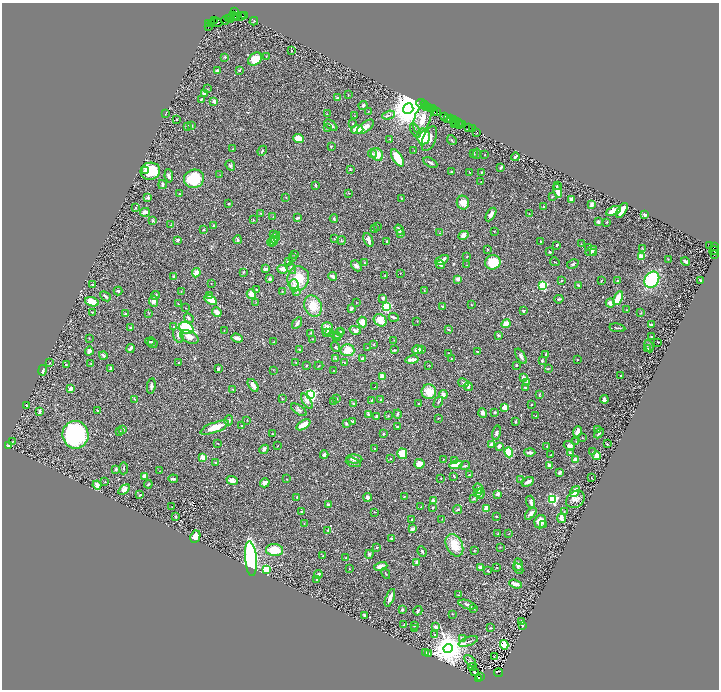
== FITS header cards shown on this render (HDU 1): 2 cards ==
NAXIS1  =                 1433
NAXIS2  =                 1375

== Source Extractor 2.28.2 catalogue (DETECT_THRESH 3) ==
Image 1433 x 1375 px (HDU 1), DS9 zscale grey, zoomed out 1/2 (1 PNG px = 2 x 2 image px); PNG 721 x 692 px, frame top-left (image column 1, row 1374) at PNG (2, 3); each listed source drawn as its Kron ellipse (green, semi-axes under 4 px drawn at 4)
Background 0.669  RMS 0.03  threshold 0.0894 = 3 sigma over >= 5 px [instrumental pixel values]
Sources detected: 582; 43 cannot appear on this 1/2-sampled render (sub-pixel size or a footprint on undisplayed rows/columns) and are neither listed nor drawn; of the other 539, the 500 brightest by FLUX_AUTO listed and drawn (39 fainter detections omitted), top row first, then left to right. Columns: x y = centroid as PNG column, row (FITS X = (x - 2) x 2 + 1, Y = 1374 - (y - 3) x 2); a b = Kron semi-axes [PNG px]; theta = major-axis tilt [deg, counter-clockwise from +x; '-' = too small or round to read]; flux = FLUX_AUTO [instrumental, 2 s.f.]
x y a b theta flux
234 11 4 2 - 140
234 15 3 2 - 1600
241 16 4 1 - 72
244 16 2 1 - 56
235 17 3 1 - 580
237 17 3 3 - 310
230 18 5 3 - 420
228 19 4 2 - 180
214 20 3 2 - 700
225 21 4 1 - 94
254 21 4 2 - 3.7
216 23 6 2 -4 600
209 24 3 1 - 46
212 24 2 1 - 520
209 26 3 1 - 28
292 51 2 2 - 7.7
266 56 3 2 - 2.6
225 57 4 3 - 5.6
255 59 8 5 40 95
217 70 3 3 - 11
239 70 4 3 - 5.6
207 89 2 2 - 2.5
205 94 4 3 - 22
348 94 3 2 - 2.3
337 97 4 3 - 5.5
201 99 3 2 - 6
214 101 4 4 - 19
422 104 6 2 -21 190
363 105 4 4 - 7.7
425 105 2 1 - 67
426 106 2 1 - 38
429 107 2 1 - 55
430 108 2 1 - 90
408 109 5 5 - 16000
432 109 3 1 - 100
437 111 3 1 - 93
368 112 3 2 - 2.2
434 112 2 1 - 100
166 113 3 2 - 3
327 114 2 2 - 2.6
388 115 6 4 19 11
355 116 2 2 - 2.3
445 117 3 2 - 200
447 118 4 2 - 300
451 118 3 2 - 270
177 119 2 2 - 3.3
422 119 15 8 72 86
454 120 3 1 - 200
455 122 3 1 - 130
458 122 3 2 - 85
353 123 2 2 - 9.9
454 123 3 1 - 160
462 124 3 1 - 99
192 125 3 2 - 3.1
331 125 7 3 -38 19
460 125 3 1 - 160
188 126 3 2 - 2.9
365 127 10 4 39 48
468 127 3 1 - 100
327 128 2 2 - 5.5
473 129 3 1 - 150
357 130 6 3 4 82
415 131 8 3 -59 12
477 132 2 1 - 59
423 136 8 6 -79 150
299 139 5 4 - 64
390 139 4 2 - 4.4
429 139 13 6 68 45
452 140 5 3 - 7.4
331 146 2 2 - 6.3
233 149 2 1 - 2.2
262 151 5 2 - 5.6
414 151 2 1 - 3.2
373 154 4 3 - 7
377 154 7 5 -52 67
473 154 4 3 - 7.4
477 154 5 2 - 4.1
485 155 2 2 - 2.9
515 157 4 2 - 15
397 158 9 4 -59 120
430 163 7 3 -29 12
230 165 5 4 - 13
501 167 3 2 - 16
350 169 2 2 - 3.4
146 170 2 2 - 40
150 171 10 8 11 240
451 171 3 2 - 3.1
469 172 2 2 - 4.1
481 172 3 2 - 3.6
220 175 3 2 - 2.9
169 176 7 4 -84 17
194 179 10 9 - 230
481 182 2 1 - 2.8
162 185 4 2 - 12
316 185 2 2 - 13
558 185 2 1 - 5.8
558 191 7 3 -78 54
349 193 3 2 - 3.1
180 194 2 2 - 3.7
552 196 4 2 - 3.8
148 197 4 4 - 10
286 197 3 2 - 2.8
401 198 2 1 - 2.1
571 199 3 3 - 25
463 203 7 6 - 58
229 204 3 2 - 6
591 205 4 2 - 23
544 207 3 2 - 8.4
135 208 3 2 - 3.8
622 210 8 3 57 73
613 211 8 3 23 80
145 212 5 3 - 31
261 213 3 2 - 6.4
491 214 7 4 58 22
529 214 2 2 - 2.4
645 215 4 3 - 23
273 216 2 2 - 2.3
298 218 3 2 - 9.4
334 219 4 3 - 7.4
253 220 2 2 - 4.4
153 221 4 3 - 4.8
598 222 4 4 - 11
606 222 3 2 - 2.7
171 225 3 2 - 6.2
213 226 4 3 - 4.8
377 226 3 2 - 5.2
374 228 3 3 - 4.3
203 230 2 2 - 7.7
399 230 6 3 -57 17
494 231 3 2 - 2.5
400 233 2 2 - 11
439 233 4 3 - 6
274 235 3 3 - 6.2
463 235 5 4 - 28
275 238 6 3 63 21
335 239 4 3 - 3.9
178 240 3 3 - 10
238 240 4 3 - 13
341 240 4 3 - 7
368 240 7 4 -67 26
274 241 5 3 - 11
387 241 3 2 - 7.8
271 242 4 3 - 17
541 242 3 2 - 5.3
581 244 2 2 - 2.4
557 245 2 2 - 6.2
710 245 2 1 - 110
588 247 3 2 - 4.3
714 247 2 1 - 32
488 249 3 2 - 3.4
643 249 4 2 - 4.1
591 251 6 4 34 24
714 251 4 3 - 1200
550 252 3 3 - 5.9
594 252 3 2 - 2.6
294 254 2 2 - 2.3
714 255 3 2 - 140
467 257 3 3 - 3.5
641 257 2 2 - 170
293 258 3 3 - 3.4
668 259 3 2 - 2.4
442 260 7 3 26 36
288 261 3 3 - 7.9
686 261 4 2 - 13
493 262 8 7 - 170
555 262 5 2 - 3.4
364 263 4 3 - 5.2
573 264 6 3 29 7.8
441 265 4 2 - 7.1
467 265 2 2 - 2.5
356 266 6 4 -46 15
291 268 6 2 -58 6.7
266 269 3 2 - 17
283 269 5 3 - 38
243 272 4 2 - 4.9
196 273 5 4 - 35
400 273 2 2 - 3.5
385 276 3 2 - 3.6
174 277 3 2 - 12
333 277 4 2 - 28
298 278 12 11 - 130
270 279 3 3 - 13
458 279 4 3 - 22
602 280 3 2 - 3
618 280 2 2 - 5
652 280 8 7 - 380
701 280 3 2 - 9
561 281 3 3 - 4.2
211 283 2 1 - 2.1
92 285 2 1 - 3.6
294 285 6 4 -73 24
578 285 3 2 - 6.6
543 286 3 3 - 640
257 290 3 2 - 9.3
118 291 4 3 - 9.9
181 291 3 3 - 3.6
282 291 2 2 - 4
424 291 3 2 - 2.8
297 292 4 3 - 7.1
251 294 5 4 - 42
209 295 3 3 - 8.8
105 296 6 3 -41 12
155 296 4 3 - 10
383 298 4 3 - 9.3
618 298 7 4 63 130
559 299 5 2 - 8.8
211 300 7 4 -32 71
154 301 5 4 - 34
92 302 7 4 -17 72
256 302 3 2 - 2.2
356 303 2 2 - 4.3
610 303 4 4 - 29
178 304 3 2 - 4.3
471 305 2 2 - 3.1
313 306 11 8 -66 94
386 306 3 3 - 400
442 307 3 2 - 9.5
186 308 2 2 - 2.1
351 309 3 2 - 19
627 310 3 2 - 3.2
523 311 4 3 - 8.6
92 312 3 2 - 3.8
217 312 5 3 - 41
125 313 4 3 - 7.6
149 313 3 2 - 2.8
641 313 3 2 - 2.9
394 317 5 2 - 17
189 318 5 4 - 11
380 320 7 5 -42 80
417 321 3 2 - 2.2
362 322 5 4 - 54
297 323 6 3 57 17
506 324 4 4 - 45
651 325 3 2 - 8.6
174 327 3 3 - 7.6
130 328 3 2 - 6.6
186 328 7 5 -26 560
327 328 6 5 - 51
617 328 8 2 -9 7.1
448 329 2 2 - 7.7
355 330 6 3 -17 19
224 331 2 2 - 2.4
341 331 2 2 - 7.8
311 333 4 3 - 4.4
327 333 3 2 - 3.2
329 333 3 3 - 10
339 333 5 3 - 16
498 335 4 3 - 9.6
178 336 7 5 -72 19
337 336 4 3 - 5.6
189 337 10 6 -27 27
652 337 3 2 - 4.9
89 338 2 2 - 2.2
237 338 6 3 -19 28
312 339 2 2 - 3.2
394 340 2 2 - 2.5
150 342 5 2 - 5.5
274 342 4 2 - 3
658 342 2 2 - 4.2
153 343 5 2 - 7.3
374 344 3 2 - 3.5
649 346 6 2 -68 7.1
335 347 5 3 - 7
130 348 4 3 - 18
367 348 2 2 - 2.6
422 349 3 3 - 4.2
647 349 3 3 - 3.5
299 350 3 2 - 5.8
347 350 7 6 - 78
395 350 3 3 - 4.4
417 350 5 4 - 39
89 351 4 3 - 27
477 352 3 2 - 6.1
449 354 3 2 - 5.2
546 354 4 2 - 5.8
103 356 4 3 - 19
521 356 8 3 -58 16
336 358 2 2 - 4.9
451 358 3 2 - 3.2
363 359 4 3 - 14
412 360 7 3 10 31
577 360 2 2 - 7.3
542 361 2 2 - 9.3
296 362 3 2 - 3.2
50 363 2 2 - 4.2
91 363 3 2 - 3.3
179 363 2 2 - 4.3
344 363 3 2 - 2.6
66 365 2 2 - 6.7
306 365 3 2 - 4.9
429 365 3 2 - 2.6
517 365 3 2 - 6.3
319 366 4 3 - 5.7
111 369 2 2 - 28
218 369 4 3 - 14
548 369 3 3 - 4.6
42 370 5 3 - 11
273 370 2 2 - 2.3
334 371 2 2 - 2.2
621 376 2 2 - 4.8
382 377 4 3 - 50
524 378 3 3 - 25
527 382 4 3 - 6.6
463 383 5 3 - 8.2
253 385 7 3 -54 31
151 386 7 3 81 14
468 386 4 3 - 8.9
375 387 2 2 - 6.6
526 388 3 2 - 14
71 389 3 2 - 38
233 389 3 2 - 3.3
429 392 7 7 - 94
443 394 4 4 - 22
311 395 3 3 - 1200
539 395 3 2 - 3.2
135 399 4 2 - 4.6
282 399 2 2 - 2.9
337 399 2 2 - 6.3
604 399 4 3 - 23
372 400 3 2 - 5.7
381 400 2 2 - 23
307 401 8 4 -57 26
334 402 3 2 - 3.5
438 402 6 3 61 7
353 403 4 2 - 4.1
418 404 2 1 - 3.7
27 405 2 2 - 13
531 405 2 2 - 3.3
505 407 2 2 - 170
299 410 9 4 -35 15
97 411 2 2 - 16
39 412 4 2 - 21
495 412 3 2 - 9.8
483 413 5 3 - 30
368 414 4 3 - 7
397 414 4 3 - 7.7
376 416 2 2 - 10
388 416 3 3 - 3.8
536 416 2 2 - 2.8
438 418 3 1 - 2.1
229 420 5 3 - 9.2
247 420 2 2 - 2.4
353 421 4 2 - 10
516 422 3 3 - 4.2
346 424 3 3 - 7.4
303 425 8 3 31 84
242 426 3 3 - 7.1
398 427 2 2 - 9.7
214 428 15 5 20 100
123 429 3 2 - 6.7
597 430 2 1 - 3.7
119 431 4 3 - 5.6
577 432 6 3 67 61
497 433 7 3 77 13
599 433 6 3 45 6.4
272 434 3 2 - 2.5
383 434 3 3 - 6.7
75 435 14 13 - 800
583 438 3 2 - 3.1
13 441 3 1 - 2.3
576 441 2 2 - 2.8
218 443 2 2 - 2.9
491 444 3 3 - 17
607 444 3 2 - 3.8
278 445 3 2 - 2.1
8 446 3 2 - 7.9
499 446 3 3 - 18
547 446 2 2 - 4
569 446 6 4 -21 23
375 448 3 2 - 4
264 449 5 4 - 18
509 452 5 4 - 290
530 452 5 2 - 18
592 452 2 2 - 4.1
570 453 3 3 - 4.9
402 454 5 5 - 79
324 455 4 3 - 15
551 455 3 2 - 6.1
597 456 4 3 - 88
203 457 2 2 - 170
354 459 8 4 -2 21
390 459 2 2 - 2.4
443 459 3 3 - 3.1
575 459 3 2 - 50
455 460 3 3 - 5.6
353 462 8 3 -20 14
215 463 3 2 - 3.8
419 464 5 5 - 55
456 465 6 4 14 77
465 466 5 3 - 6.7
550 466 3 2 - 28
124 468 6 2 84 7.1
116 469 3 2 - 10
159 471 2 1 - 2.9
560 473 3 2 - 18
469 475 3 2 - 4.3
145 476 4 4 - 24
454 476 3 2 - 5.1
441 478 2 1 - 2.6
592 478 2 1 - 4.2
173 479 5 2 - 14
287 479 2 2 - 3.8
520 479 2 2 - 2.2
232 480 6 4 -20 34
105 482 2 2 - 2.6
528 482 6 3 29 34
265 483 5 4 - 31
148 484 4 2 - 6.3
97 485 4 4 - 34
478 488 5 4 - 34
124 490 6 4 37 40
575 492 6 3 55 150
478 493 4 4 - 13
480 494 5 4 - 17
498 494 3 3 - 18
140 495 3 2 - 5.7
404 496 3 2 - 2.7
297 497 3 3 - 4.4
368 497 4 3 - 18
473 499 3 2 - 3.6
552 499 3 3 - 910
575 499 10 8 36 28
433 500 4 3 - 14
531 502 6 3 -73 17
328 505 4 2 - 24
421 506 3 2 - 2.5
172 507 2 1 - 2.2
433 508 3 3 - 6.2
486 508 3 3 - 91
458 510 4 2 - 7.6
302 511 2 2 - 18
564 511 3 2 - 3.4
374 512 3 2 - 3.2
531 514 7 4 47 23
175 516 4 3 - 5.2
496 517 2 2 - 4.1
561 518 5 3 - 60
442 519 2 2 - 2.4
411 520 2 2 - 6
540 522 7 5 71 50
304 523 3 2 - 3.2
544 525 3 2 - 6.2
413 529 3 3 - 28
328 530 3 2 - 8.1
498 534 3 2 - 2.2
509 534 2 2 - 2.3
195 537 6 5 - 50
391 538 3 2 - 7.4
454 545 12 8 -65 110
377 547 2 2 - 4.3
500 547 3 2 - 2.4
274 550 8 6 -4 150
474 550 2 2 - 4.2
422 551 5 3 - 12
369 554 4 3 - 15
323 555 2 2 - 5
345 558 3 2 - 4.1
251 559 17 6 -85 1300
417 562 3 2 - 29
518 565 6 4 89 24
381 566 7 4 18 32
481 568 4 3 - 27
497 568 3 2 - 2.7
266 569 3 3 - 360
349 569 2 2 - 2.7
518 569 5 3 - 7.5
488 570 3 2 - 5.2
318 574 4 2 - 23
386 574 6 2 -62 4.1
317 579 2 2 - 11
515 584 6 3 -19 47
459 595 2 2 - 3.2
390 598 9 3 68 33
467 605 9 3 -19 13
473 608 4 3 - 6.4
402 610 3 3 - 6.2
418 611 5 3 - 9.1
452 614 3 2 - 2.8
364 615 3 2 - 6.2
522 622 4 3 - 7.6
404 625 3 3 - 5.2
415 625 3 2 - 5.7
522 625 2 2 - 3.8
435 627 3 2 - 17
414 628 2 2 - 3.1
490 628 4 2 - 3.1
435 635 3 2 - 4.5
463 639 3 3 - 5.7
468 642 10 2 19 12
504 645 5 4 - 230
448 649 4 4 - 16000
426 653 3 1 - 3.3
428 654 2 2 - 21
494 656 2 1 - 45
470 661 7 3 -45 8.1
472 667 4 2 - 2.9
474 672 3 2 - 2.6
498 673 4 3 - 800
481 677 2 1 - 80
479 679 4 2 - 590
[39 fainter detections neither listed nor drawn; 43 sub-pixel or undisplayed-footprint detections neither listed nor drawn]